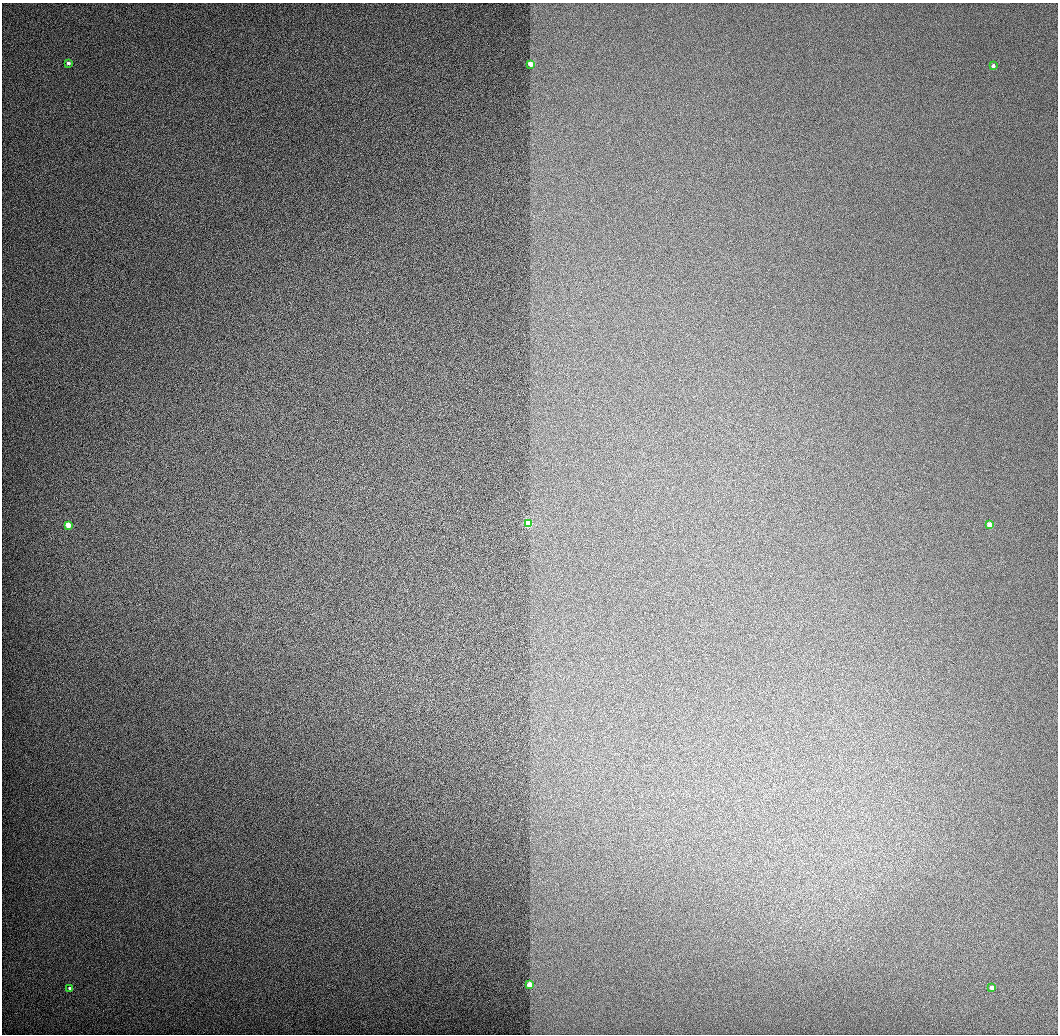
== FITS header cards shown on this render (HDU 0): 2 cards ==
NAXIS1  =                 1056 / Length of Axis 1 (Serial)
NAXIS2  =                 1032 / Length of Axis 2 (Parallel)

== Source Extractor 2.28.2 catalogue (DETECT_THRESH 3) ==
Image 1056 x 1032 px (HDU 0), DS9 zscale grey, 1 PNG px = 1 image px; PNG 1060 x 1036 px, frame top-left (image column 1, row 1032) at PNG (2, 3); each listed source drawn as its Kron ellipse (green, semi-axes under 4 px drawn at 4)
Background 518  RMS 3.4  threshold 10.2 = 3 sigma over >= 5 px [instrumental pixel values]
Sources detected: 9; all 9 listed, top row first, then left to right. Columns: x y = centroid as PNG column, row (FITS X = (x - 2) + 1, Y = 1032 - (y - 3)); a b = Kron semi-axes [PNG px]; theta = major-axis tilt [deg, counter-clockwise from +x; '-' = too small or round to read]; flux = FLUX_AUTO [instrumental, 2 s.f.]
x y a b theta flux
68 63 3 3 - 3000
531 64 3 3 - 13000
993 66 3 3 - 2700
528 524 3 3 - 66000
68 525 3 3 - 18000
989 525 3 3 - 16000
529 985 3 3 - 22000
70 988 3 3 - 3300
992 988 4 3 - 2800